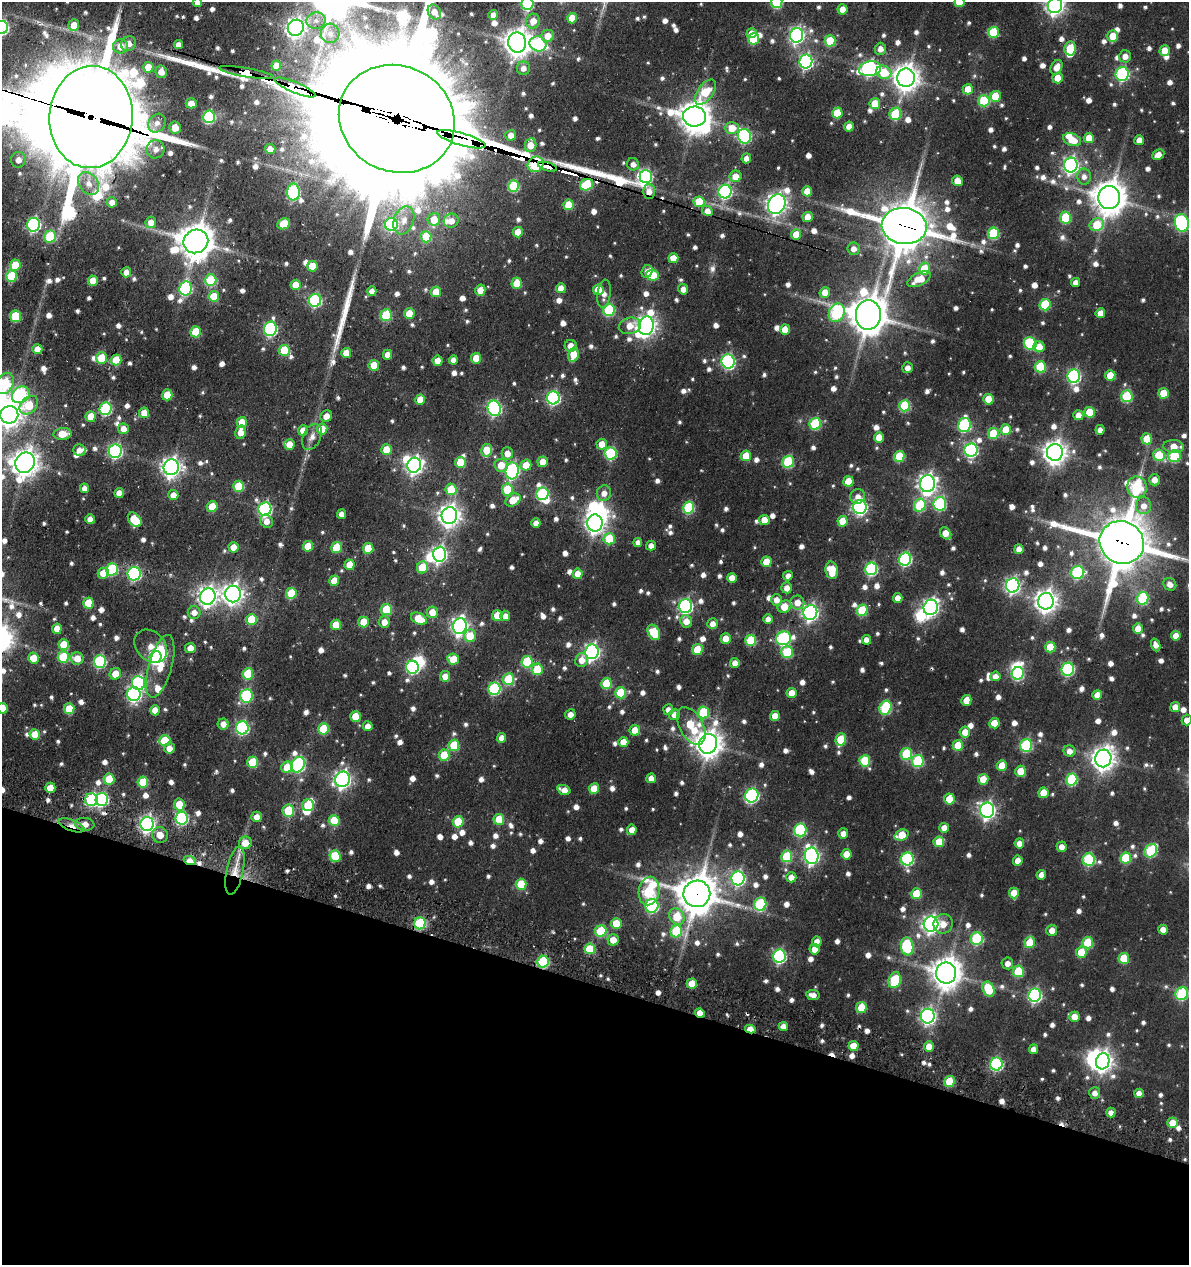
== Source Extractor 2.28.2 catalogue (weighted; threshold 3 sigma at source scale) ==
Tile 15 of 4 x 4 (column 3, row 4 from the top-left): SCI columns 2633-3819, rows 159-1421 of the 5383 x 5369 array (HDU 1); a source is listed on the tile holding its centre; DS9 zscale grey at full resolution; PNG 1191 x 1267 px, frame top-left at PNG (2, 2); each listed source drawn as its Kron ellipse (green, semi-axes under 4 px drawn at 4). Shown black and unused: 22% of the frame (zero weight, under 3 of 4 exposures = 11% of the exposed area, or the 3 px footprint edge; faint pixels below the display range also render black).
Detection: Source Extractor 2.28.2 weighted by HDU 2 'WHT'; one run over the whole footprint, this tile lists its part. Background 0.199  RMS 0.014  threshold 0.0608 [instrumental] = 3 sigma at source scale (4.5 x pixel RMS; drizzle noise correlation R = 1.50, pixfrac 1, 0.05/0.05 arcsec/px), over >= 5 px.
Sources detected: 1092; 18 inside a brighter object's white glare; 13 cosmic-ray / hot-pixel residue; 3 long thin detections or spike segments (spike, bleed or trail) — neither listed nor drawn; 11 inside a brighter listed object's ellipse — not listed separately; of the other 1047, all 500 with FLUX_AUTO >= 9.02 (the completeness limit of this list) listed and drawn (547 fainter detections not listed), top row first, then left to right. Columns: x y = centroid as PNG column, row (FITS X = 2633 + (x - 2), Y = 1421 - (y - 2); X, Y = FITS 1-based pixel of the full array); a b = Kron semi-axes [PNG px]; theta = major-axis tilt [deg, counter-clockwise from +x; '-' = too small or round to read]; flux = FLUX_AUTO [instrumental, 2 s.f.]
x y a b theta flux
777 2 6 5 - 120
959 2 5 5 - 29
198 3 4 4 - 12
527 4 6 6 - 130
1055 5 8 7 - 660
843 9 5 5 - 17
434 12 8 6 -56 16
493 15 5 5 - 12
572 18 5 5 - 26
316 21 9 8 - 9.5
533 21 7 7 - 17
74 25 6 5 - 21
2 27 6 6 - 250
296 28 8 7 - 670
993 32 5 5 - 68
330 33 10 9 - 9.3
752 33 5 4 - 16
797 35 7 6 - 390
548 36 6 6 - 19
1113 36 5 5 - 26
753 39 5 5 - 55
830 41 5 5 - 63
517 43 10 9 - 1700
129 44 8 7 - 11
538 44 8 7 - 150
178 45 4 4 - 9.9
121 46 7 7 - 14
1070 48 7 5 81 60
880 49 6 5 - 12
1165 51 5 5 - 25
1125 56 6 6 - 11
806 61 7 6 - 300
276 66 5 5 - 21
148 67 5 5 - 26
1057 67 7 5 61 14
523 68 7 6 - 9.6
870 69 11 7 10 300
161 72 6 5 - 15
246 72 27 4 -10 1900
884 72 8 6 -28 43
1122 74 7 6 - 200
906 78 9 8 - 1500
1058 78 5 5 - 24
295 88 22 5 -23 1800
968 89 5 5 - 23
705 92 14 7 54 45
995 96 5 5 - 41
984 101 5 5 - 84
191 103 5 5 - 16
875 104 5 5 - 29
837 113 5 5 - 48
895 114 6 5 - 72
694 116 11 10 - 2200
91 117 51 42 85 24000
209 117 6 6 - 160
397 119 59 53 -25 83000
157 123 10 8 53 9.4
849 127 5 5 - 16
175 128 6 6 - 22
732 128 7 6 - 22
511 135 5 5 - 11
744 136 7 6 - 190
1089 138 5 5 - 28
461 139 25 6 -16 12000
1072 140 9 6 -20 25
1139 140 5 5 - 13
531 145 7 5 80 21
156 149 9 9 - 11
270 149 5 5 - 13
1158 155 6 5 - 13
746 158 5 4 - 10
18 160 8 7 - 12
535 164 8 7 - 300
633 164 6 6 - 9.5
1071 165 7 7 - 430
547 167 10 3 -16 1100
646 176 6 6 - 210
736 176 6 6 - 18
1084 176 8 7 - 9.1
957 181 5 5 - 19
89 183 12 9 -55 13
587 185 7 5 26 77
514 186 6 5 - 93
649 191 7 6 - 13
807 191 5 5 - 23
293 192 8 6 87 160
725 192 7 6 - 270
1109 198 11 11 - 2300
112 202 5 5 - 11
699 202 5 5 - 46
777 204 10 8 60 720
569 205 5 5 - 42
707 211 6 4 -27 12
808 217 5 5 - 19
1065 217 6 5 - 78
434 219 6 6 - 24
404 220 14 10 69 15
451 221 7 7 - 14
151 222 6 5 - 14
1182 223 9 7 -77 220
284 224 6 5 - 35
391 224 6 6 - 180
33 225 7 6 - 250
1097 225 7 6 - 54
904 226 22 18 -9 5500
518 232 5 5 - 23
993 233 6 5 - 100
796 234 5 5 - 28
50 237 6 6 - 81
426 237 5 5 - 50
196 241 13 11 30 2700
853 249 6 6 - 9.6
673 258 5 5 - 22
15 265 5 5 - 44
312 266 5 5 - 29
924 269 6 5 - 37
647 271 7 5 63 11
126 272 5 5 - 12
653 275 6 5 - 42
11 276 6 5 - 67
919 279 13 6 26 27
211 280 6 5 - 87
93 281 5 5 - 23
1076 282 4 4 - 10
517 283 5 5 - 32
296 285 5 5 - 26
185 288 7 6 - 190
561 288 5 5 - 14
683 289 5 5 - 11
480 290 5 5 - 16
598 290 5 5 - 33
372 291 5 4 - 10
436 292 5 5 - 30
825 292 5 5 - 19
604 294 14 6 83 9.7
214 296 5 5 - 36
315 300 6 6 - 190
1045 305 6 5 - 84
609 310 6 5 - 99
837 313 9 7 67 150
1100 313 5 4 - 12
409 314 5 5 - 34
386 315 6 5 - 84
868 315 15 12 86 3500
15 316 6 5 - 59
630 326 11 8 14 20
646 326 9 7 77 790
270 329 7 6 - 240
785 329 5 5 - 19
196 332 5 5 - 43
1030 344 7 6 - 100
571 346 6 6 - 13
1039 347 5 5 - 21
37 349 5 5 - 16
284 350 5 5 - 54
346 353 5 5 - 21
388 355 5 4 - 12
573 355 7 5 78 37
101 358 5 5 - 50
476 358 5 5 - 30
116 360 5 5 - 41
453 360 4 4 - 9.6
438 361 5 5 - 19
728 361 7 6 - 240
374 365 5 5 - 32
1040 367 5 5 - 70
908 368 5 5 - 9.7
1110 375 5 5 - 29
1074 376 7 6 - 240
5 384 11 8 62 120
1164 393 5 5 - 36
21 395 9 7 35 170
167 395 5 5 - 37
1127 396 6 5 - 100
553 398 6 6 - 250
420 399 5 5 - 23
988 399 5 5 - 31
29 405 10 7 45 52
905 406 6 5 - 90
494 408 8 6 -70 280
106 409 6 6 - 160
1090 412 5 5 - 37
144 413 5 5 - 19
9 415 9 8 - 1300
1078 415 5 5 - 14
326 416 6 5 - 13
91 417 5 5 - 30
242 422 5 5 - 28
815 424 6 5 - 96
964 425 7 6 - 180
123 429 5 5 - 14
322 429 5 5 - 25
303 430 5 5 - 19
1006 430 5 5 - 39
1100 430 4 4 - 9.2
240 432 7 5 80 16
993 433 5 5 - 51
62 434 9 6 4 25
312 437 14 8 64 11
879 437 5 5 - 19
1147 439 5 5 - 35
289 444 5 5 - 19
602 444 5 5 - 19
1173 446 10 6 -5 23
79 450 6 6 - 9.4
386 450 5 5 - 29
487 450 6 5 - 34
971 450 7 6 - 260
115 451 7 6 - 260
1055 452 8 8 - 1200
507 453 6 6 - 16
610 453 6 6 - 130
1159 455 6 5 - 61
746 456 5 5 - 35
899 456 5 5 - 57
1175 456 6 6 - 99
461 462 5 5 - 40
543 462 5 5 - 23
788 462 6 5 - 110
25 463 10 9 - 1500
414 465 7 7 - 540
501 465 7 6 - 24
526 465 5 5 - 24
171 467 8 7 - 720
512 471 8 6 85 270
1155 480 5 5 - 14
848 481 5 5 - 33
927 484 8 7 - 690
239 486 5 5 - 58
1137 487 10 9 - 160
84 488 5 4 - 10
451 489 6 5 - 45
507 489 6 5 - 46
119 493 5 4 - 13
604 493 8 7 - 11
542 494 6 6 - 140
173 495 5 5 - 14
858 496 8 7 - 9
513 500 8 6 32 29
940 504 7 6 - 150
920 505 6 5 - 86
1144 506 8 7 - 12
212 507 5 5 - 39
689 507 6 5 - 110
860 507 7 7 - 330
265 509 7 6 - 280
341 514 5 4 - 11
449 516 8 8 - 950
90 519 5 4 - 12
135 520 8 5 -49 54
764 520 5 5 - 18
266 521 7 6 - 11
842 521 5 5 - 28
536 523 4 4 - 9.7
595 523 8 7 - 630
946 533 6 5 - 18
609 539 5 5 - 53
638 542 4 4 - 9.6
1122 542 22 21 - 6300
651 545 5 4 - 9.2
308 546 5 5 - 32
234 547 5 5 - 18
337 548 5 5 - 51
368 548 5 5 - 38
1019 549 5 4 - 11
439 554 7 6 - 370
905 559 6 6 - 210
766 562 5 5 - 32
350 565 5 5 - 24
422 567 6 5 - 46
112 569 6 6 - 120
871 569 6 6 - 170
832 570 9 6 -79 38
1077 572 7 6 - 130
103 573 5 5 - 20
134 574 7 6 - 230
578 574 5 5 - 18
788 576 5 5 - 9.2
732 578 5 5 - 16
334 581 5 5 - 28
1170 584 7 6 - 11
1013 585 7 6 - 360
787 588 5 5 - 12
291 593 5 5 - 60
233 594 8 8 - 740
208 596 8 7 - 710
898 598 5 4 - 11
1143 598 6 6 - 110
776 600 6 5 - 12
1046 601 8 7 - 1100
797 602 7 6 - 16
88 603 5 5 - 39
685 606 7 6 - 300
785 607 7 5 31 33
931 607 8 7 - 470
386 610 5 5 - 61
862 610 5 5 - 73
194 612 6 6 - 11
432 612 6 5 - 21
810 613 7 7 - 430
497 616 5 5 - 28
505 616 5 5 - 11
251 619 5 5 - 43
419 619 8 5 -29 43
768 619 5 4 - 10
686 621 6 5 - 16
364 622 5 5 - 37
384 622 6 5 - 14
712 624 5 5 - 11
336 625 5 5 - 29
460 626 8 7 - 560
57 629 5 5 - 19
1138 629 5 5 - 21
654 632 8 5 -64 58
470 636 6 6 - 32
1176 636 5 5 - 15
726 638 5 5 - 20
784 638 7 6 - 190
751 640 5 5 - 72
866 640 5 4 - 12
64 645 5 5 - 32
1156 645 6 4 -69 9.6
151 646 18 14 -46 17
1050 647 5 5 - 42
190 648 5 5 - 15
697 650 5 5 - 45
592 652 7 6 - 430
787 652 6 6 - 69
63 657 6 5 - 73
156 657 6 6 - 220
33 658 5 5 - 26
77 658 6 6 - 18
453 659 6 5 - 25
582 660 7 6 - 16
100 661 6 6 - 160
527 662 6 5 - 79
735 663 5 5 - 11
160 666 32 11 74 37
412 667 6 6 - 190
537 669 6 5 - 49
1068 669 6 6 - 190
1018 673 6 6 - 140
115 674 6 5 - 20
248 674 5 5 - 53
445 676 5 5 - 15
995 676 5 5 - 10
508 679 6 6 - 76
139 683 7 6 - 250
606 683 5 5 - 54
494 689 6 6 - 140
621 693 5 5 - 67
792 693 5 5 - 22
134 694 7 6 - 300
1097 695 5 5 - 17
246 696 7 6 - 130
966 700 5 5 - 18
1175 707 5 5 - 16
2 708 5 5 - 27
885 708 7 6 - 120
69 709 5 5 - 44
155 710 5 5 - 17
668 710 5 5 - 12
703 712 6 5 - 83
570 714 5 5 - 9.8
674 715 5 5 - 12
355 716 5 5 - 33
775 716 5 5 - 18
1187 720 5 5 - 12
994 723 5 5 - 29
223 724 5 5 - 12
368 726 5 5 - 13
691 726 20 11 -61 67
242 728 6 6 - 210
323 729 5 5 - 53
635 730 5 5 - 24
965 732 5 5 - 17
35 735 5 5 - 30
502 738 5 4 - 13
841 739 6 5 - 51
165 741 6 5 - 51
623 742 5 5 - 21
708 744 10 9 - 1600
454 745 5 5 - 57
958 745 5 5 - 37
1026 745 6 6 - 130
169 748 5 5 - 13
1069 751 6 5 - 11
906 754 6 5 - 78
444 755 5 5 - 45
1103 758 9 8 - 1100
865 761 5 5 - 69
918 761 6 6 - 120
253 762 6 5 - 64
298 765 8 6 60 190
1002 766 5 5 - 29
287 767 6 5 - 35
1021 771 5 5 - 32
651 778 5 5 - 12
109 779 5 5 - 46
342 779 8 7 - 500
983 779 5 5 - 27
1072 779 6 5 - 110
143 782 5 5 - 53
50 788 5 5 - 22
594 789 5 5 - 30
564 790 7 4 -19 15
1044 793 5 5 - 28
752 796 7 6 - 220
102 799 6 6 - 210
949 799 5 5 - 32
91 800 6 6 - 130
179 804 6 5 - 28
308 805 6 6 - 47
288 810 6 6 - 59
987 810 7 7 - 470
257 817 5 5 - 14
182 818 6 6 - 170
499 819 5 5 - 40
334 820 5 5 - 51
458 822 5 5 - 48
85 824 10 6 -7 15
147 824 7 6 - 460
72 825 13 5 -20 9.6
944 828 5 5 - 14
632 830 5 5 - 12
800 830 6 6 - 140
843 834 5 5 - 12
160 835 8 7 - 14
902 835 7 5 20 36
939 842 5 5 - 35
245 843 6 6 - 18
1019 843 5 5 - 11
1062 847 5 5 - 9.6
1151 851 7 6 - 98
847 854 5 5 - 26
335 856 6 5 - 60
787 856 6 5 - 72
812 856 8 7 - 430
1126 858 5 5 - 67
907 859 6 6 - 190
1089 859 6 6 - 130
190 861 6 4 -18 20
1018 861 5 5 - 17
235 871 25 8 78 24
1041 875 5 4 - 9.9
791 877 5 5 - 12
738 878 7 6 - 290
521 884 5 5 - 54
649 891 14 10 79 150
1014 893 5 5 - 28
697 894 13 13 - 3600
916 894 5 5 - 48
760 904 6 6 - 110
652 906 7 6 - 170
677 917 9 7 -53 49
420 923 6 6 - 130
616 923 5 5 - 33
931 924 8 7 - 530
943 924 10 9 - 14
1052 930 5 5 - 12
1163 930 5 5 - 13
601 931 6 5 - 93
676 931 6 6 - 93
977 939 6 6 - 110
613 940 6 5 - 17
817 941 5 5 - 12
1030 942 6 5 - 43
1088 943 5 5 - 64
907 946 9 6 -83 130
590 949 5 5 - 57
814 949 5 5 - 13
1081 952 6 5 - 36
779 956 7 6 - 240
1124 958 5 5 - 45
543 962 6 6 - 110
1007 963 6 6 - 9.3
1018 971 6 5 - 71
946 973 10 10 - 1900
895 980 8 6 71 89
692 984 5 5 - 33
988 989 8 5 -66 54
1182 994 7 6 - 110
813 995 6 5 - 9.6
1035 995 7 6 - 250
861 1007 5 5 - 43
700 1013 5 4 - 23
928 1016 7 7 - 410
1074 1017 5 5 - 21
783 1026 4 4 - 12
750 1029 5 4 - 28
853 1046 5 5 - 29
929 1047 5 5 - 19
1033 1049 5 4 - 10
1103 1061 8 7 - 730
996 1064 6 6 - 190
950 1081 5 5 - 52
1095 1093 6 5 - 9.4
1139 1093 5 4 - 10
1111 1113 5 4 - 9.4
1173 1123 5 5 - 21
Overlapping masked pixels (flux is a lower limit): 21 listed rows (the first 20) at x y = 246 72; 295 88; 91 117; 397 119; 461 139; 535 164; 547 167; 587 185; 649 191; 707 211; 904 226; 1122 542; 91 800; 72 825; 190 861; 235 871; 697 894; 420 923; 543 962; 700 1013
Isophote crosses this tile's border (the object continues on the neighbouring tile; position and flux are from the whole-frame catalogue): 15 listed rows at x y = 777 2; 959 2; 198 3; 527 4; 1055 5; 2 27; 91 117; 397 119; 1182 223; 5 384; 9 415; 1122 542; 2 708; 1187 720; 1182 994